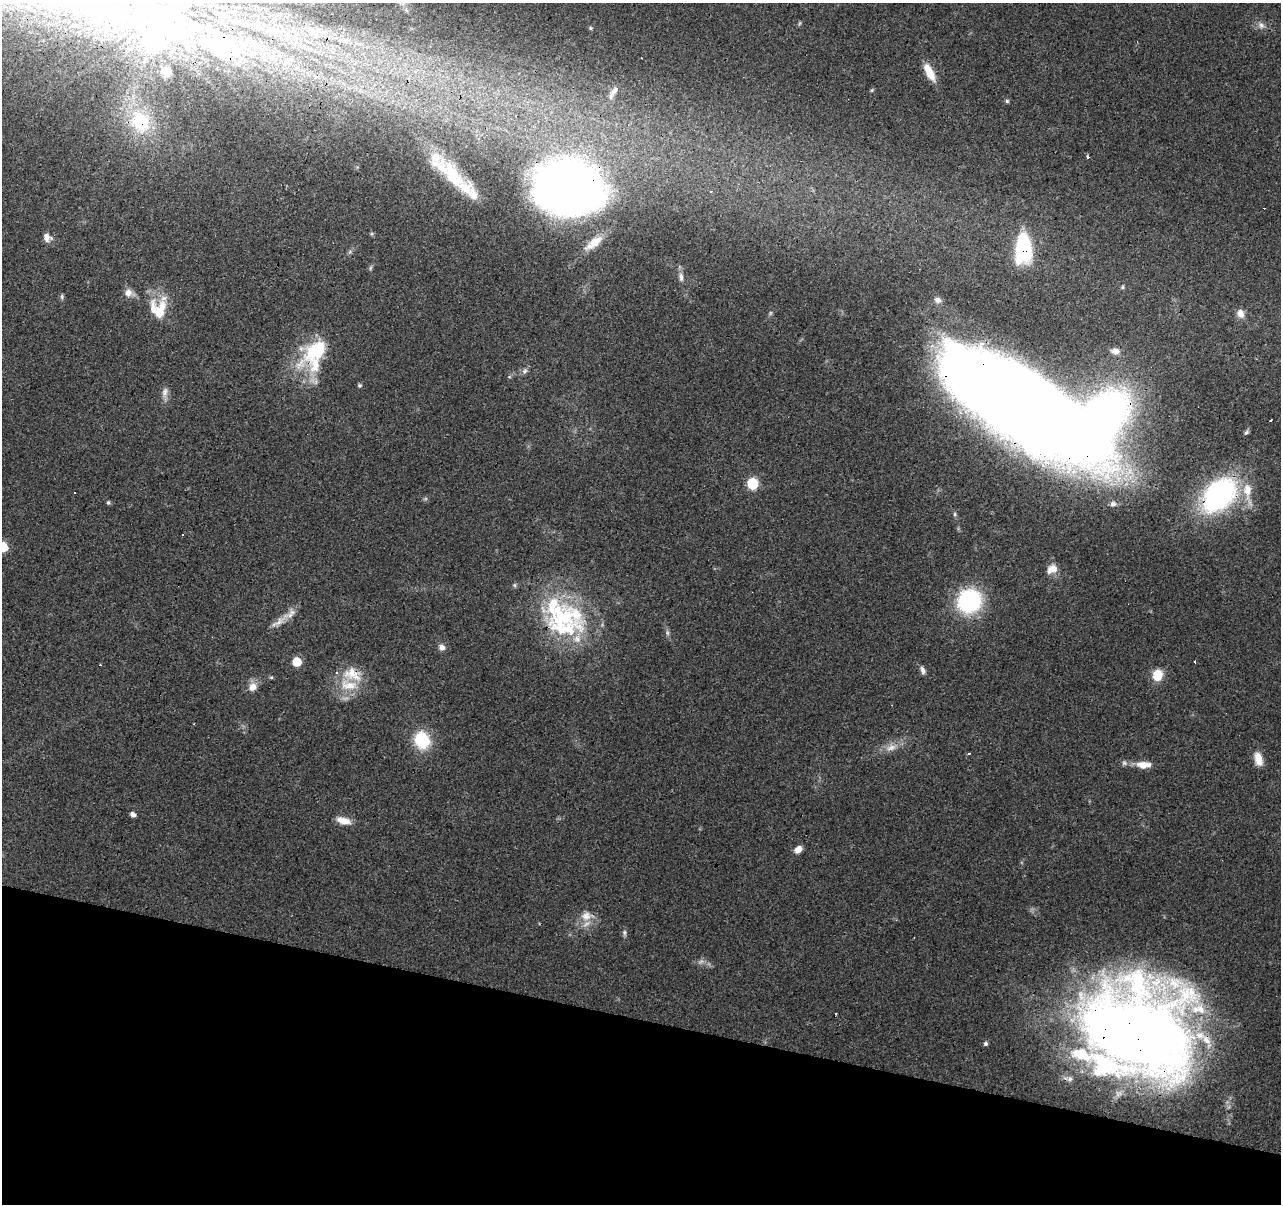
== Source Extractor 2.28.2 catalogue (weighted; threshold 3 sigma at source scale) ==
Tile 15 of 4 x 4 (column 3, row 4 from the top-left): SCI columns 2561-3839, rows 217-1418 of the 5122 x 5305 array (HDU 1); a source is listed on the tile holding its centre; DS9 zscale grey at full resolution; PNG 1283 x 1206 px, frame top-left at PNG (2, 3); no overlay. Shown black and unused: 15% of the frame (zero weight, under 3 of 4 exposures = <1% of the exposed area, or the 3 px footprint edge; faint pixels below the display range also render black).
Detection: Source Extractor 2.28.2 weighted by HDU 2 'WHT'; one run over the whole footprint, this tile lists its part. Background 0.0456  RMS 0.0046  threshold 0.0206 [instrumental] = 3 sigma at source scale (4.5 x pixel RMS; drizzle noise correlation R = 1.50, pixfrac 1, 0.0396/0.0396 arcsec/px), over >= 5 px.
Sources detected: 96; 2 too faint to see at this stretch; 4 inside a brighter object's white glare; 9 cosmic-ray / hot-pixel residue — not listed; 21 inside a brighter listed object's ellipse — not listed separately; the other 60 listed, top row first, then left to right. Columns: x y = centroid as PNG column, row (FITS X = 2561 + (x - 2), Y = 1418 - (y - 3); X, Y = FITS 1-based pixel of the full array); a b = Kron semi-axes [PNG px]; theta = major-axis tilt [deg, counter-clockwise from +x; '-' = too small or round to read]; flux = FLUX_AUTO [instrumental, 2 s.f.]
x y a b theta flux
1261 25 9 8 - 2.1
221 44 177 56 -19 270
929 72 20 8 -63 8.1
872 90 5 4 - 0.54
614 91 17 6 59 2.8
1007 101 5 4 - 0.79
140 122 28 24 -64 31
1087 156 3 3 - 1.4
453 175 48 18 -55 22
569 189 55 41 -6 540
711 192 3 3 - 4.7
47 237 12 9 -38 2.8
594 243 28 10 38 7.8
1023 249 30 16 90 34
681 277 13 6 -85 2.2
1122 287 5 4 - 0.72
129 293 14 10 -21 3.2
62 297 7 5 89 0.85
938 300 9 8 - 1.9
162 307 26 11 88 9.3
1240 313 11 9 -53 3.1
316 350 44 20 41 31
1115 351 10 8 -12 2.9
524 371 9 6 52 1.4
359 385 5 5 - 0.75
165 392 13 7 65 2.5
1271 420 3 3 - 5
1037 425 93 63 -22 740
1246 432 7 5 50 0.94
1128 473 33 20 84 22
752 484 6 6 - 35
1247 491 31 12 -85 11
75 493 3 3 - 1.1
1219 495 32 22 46 100
108 502 6 5 - 0.74
1113 504 8 7 - 1.8
955 514 6 5 - 0.78
3 547 6 6 - 15
1052 569 16 12 33 4.8
969 601 20 18 43 58
562 616 78 31 -39 58
278 622 29 8 34 5.5
667 633 8 5 -71 1.1
442 647 9 7 -44 2.2
297 662 6 6 - 13
923 670 10 6 -67 1.9
1157 675 11 9 84 9.8
348 685 28 15 -9 13
253 687 13 10 51 4.1
422 740 19 15 -73 21
891 747 18 9 20 4.8
1258 759 16 9 -74 5.6
1144 765 18 8 0 5.9
133 814 5 4 - 2.2
343 821 17 8 -16 5.2
798 849 8 6 41 3.7
586 916 16 13 17 6
624 933 9 5 -86 1.1
1137 1033 97 79 -22 660
986 1044 5 5 - 0.9
Overlapping masked pixels (flux is a lower limit): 9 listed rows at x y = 221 44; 140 122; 569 189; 1023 249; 316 350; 1037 425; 1219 495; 562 616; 1137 1033
Isophote crosses this tile's border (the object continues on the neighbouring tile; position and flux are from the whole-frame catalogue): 1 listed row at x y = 3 547